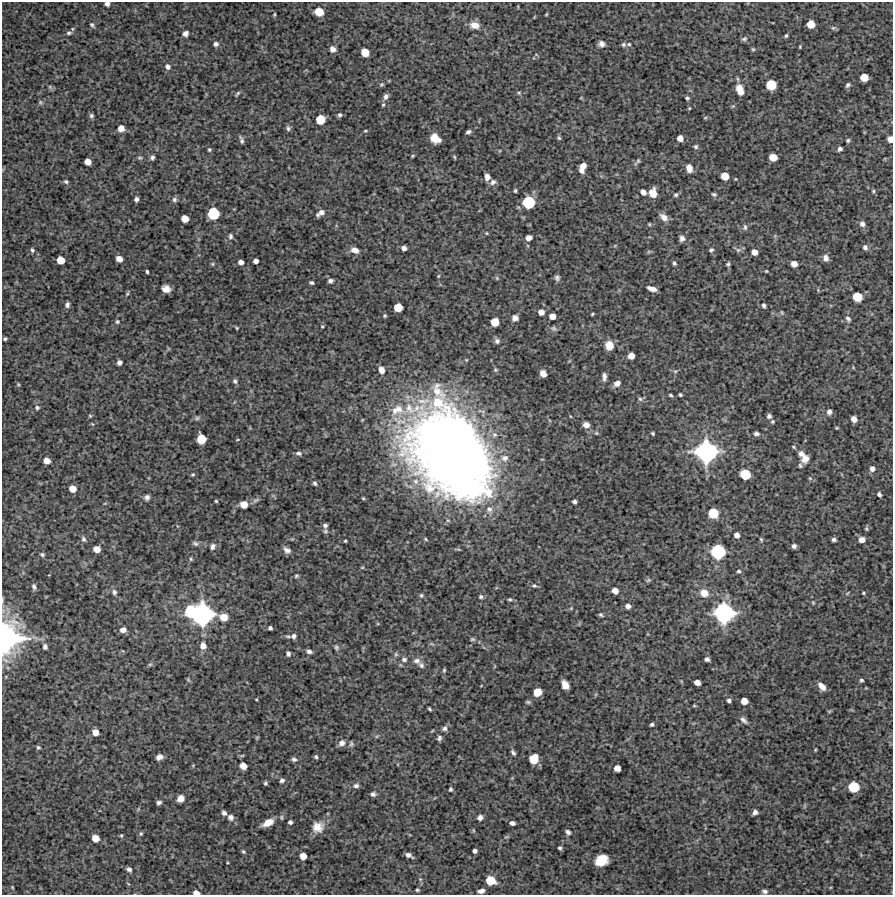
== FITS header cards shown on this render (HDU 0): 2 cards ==
NAXIS1  =                  891 /Length X axis
NAXIS2  =                  893 /Length Y axis

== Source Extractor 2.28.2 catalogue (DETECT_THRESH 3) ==
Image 891 x 893 px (HDU 0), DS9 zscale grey, 1 PNG px = 1 image px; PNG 895 x 897 px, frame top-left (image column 1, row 893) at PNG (2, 2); no overlay
Background 4120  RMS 220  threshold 656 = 3 sigma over >= 5 px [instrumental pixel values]
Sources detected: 292; all 292 listed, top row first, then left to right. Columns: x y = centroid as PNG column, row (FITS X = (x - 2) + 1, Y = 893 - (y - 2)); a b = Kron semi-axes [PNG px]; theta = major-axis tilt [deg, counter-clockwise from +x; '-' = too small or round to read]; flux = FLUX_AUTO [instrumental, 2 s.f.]
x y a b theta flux
107 4 4 4 - 5.0e+04
319 12 6 6 - 2.9e+05
274 14 5 3 - 1.6e+04
546 14 3 2 - 1.1e+04
811 24 6 6 - 2.3e+05
92 25 6 4 -53 2.6e+04
475 25 11 8 -11 1.4e+05
833 28 6 5 - 2.4e+04
69 33 8 5 9 3.7e+04
185 34 6 5 - 5.9e+04
786 36 4 3 - 1.9e+04
744 39 8 5 20 3.0e+04
216 44 5 5 - 5.1e+04
602 44 6 6 - 6.3e+04
623 44 6 6 - 2.9e+04
629 44 5 4 - 1.9e+04
800 47 4 2 - 1.1e+04
333 49 5 5 - 7.4e+04
753 49 5 4 - 1.7e+04
365 52 6 6 - 2.2e+05
168 67 7 6 - 5.4e+04
864 77 6 6 - 2.4e+05
381 84 6 5 - 2.1e+04
771 85 7 7 - 4.1e+05
848 85 5 4 - 3.2e+04
50 87 6 4 -47 2.4e+04
739 88 9 8 - 1.0e+05
740 92 7 6 - 1.1e+05
237 93 7 3 53 2.2e+04
519 93 5 4 - 1.9e+04
386 97 7 5 65 5.5e+04
687 98 4 3 - 2.7e+04
40 102 6 4 -48 2.1e+04
383 105 5 5 - 2.1e+04
689 108 4 3 - 1.2e+04
340 115 5 5 - 2.9e+04
91 116 5 5 - 3.2e+04
705 118 5 3 - 1.5e+04
320 119 7 6 - 3.2e+05
121 128 6 6 - 1.2e+05
288 128 8 5 -82 3.3e+04
365 131 4 3 - 1.5e+04
468 132 5 4 - 4.0e+04
435 138 9 7 -34 2.3e+05
559 138 5 5 - 2.4e+04
680 138 5 5 - 1.1e+05
890 139 5 4 - 1.1e+05
241 140 8 3 -71 3.7e+04
848 140 5 4 - 2.3e+04
696 147 6 5 - 2.9e+04
209 149 4 4 - 1.8e+04
840 149 4 4 - 4.5e+04
152 157 6 4 69 3.2e+04
454 157 5 4 - 1.7e+04
773 157 6 5 - 2.0e+05
140 158 6 4 6 2.1e+04
88 162 5 5 - 1.2e+05
637 162 10 4 49 3.1e+04
583 166 7 6 - 1.1e+05
689 168 9 6 -77 9.3e+04
581 170 6 6 - 5.2e+04
725 176 6 6 - 2.1e+05
487 177 7 6 - 7.5e+04
66 182 6 5 - 2.7e+04
493 182 9 7 25 5.6e+04
515 191 4 3 - 2.1e+04
873 191 5 4 - 1.9e+04
643 192 5 4 - 8.1e+04
653 193 8 6 -87 1.5e+05
714 194 6 4 -18 2.6e+04
676 195 6 5 - 2.7e+04
136 199 4 4 - 4.8e+04
174 200 6 6 - 3.5e+04
528 202 8 8 - 7.1e+05
321 213 9 5 35 8.3e+04
213 214 8 8 - 6.0e+05
664 217 11 7 -42 8.6e+04
185 219 6 5 - 1.6e+05
649 224 4 4 - 1.5e+04
862 224 7 6 - 5.4e+04
745 227 8 5 -88 3.2e+04
486 233 4 4 - 1.4e+04
230 236 7 6 - 3.3e+04
528 238 5 5 - 8.8e+04
682 238 6 6 - 5.5e+04
865 247 7 6 - 4.5e+04
404 248 5 4 - 6.1e+04
32 250 6 5 - 3.1e+04
355 250 9 6 -18 1.1e+05
711 250 6 5 - 2.7e+04
738 250 7 5 43 3.4e+04
754 252 5 5 - 1.2e+05
826 258 8 6 -72 6.6e+04
119 259 5 5 - 1.1e+05
60 260 6 5 - 2.2e+05
256 261 4 4 - 6.2e+04
241 262 5 4 - 7.2e+04
674 263 5 4 - 2.6e+04
212 264 5 5 - 1.7e+04
728 264 5 4 - 2.5e+04
794 264 5 5 - 1.0e+05
766 271 3 3 - 1.4e+04
147 272 3 3 - 2.8e+04
557 278 7 6 - 3.9e+04
330 281 5 4 - 4.8e+04
311 283 4 3 - 2.6e+04
166 289 7 6 - 1.2e+05
652 289 8 4 -16 9.3e+04
127 294 7 4 54 2.1e+04
857 297 7 6 - 3.3e+05
67 305 6 5 - 4.1e+04
764 305 6 4 -73 2.7e+04
398 307 6 6 - 2.7e+05
541 312 6 6 - 8.7e+04
782 313 7 4 -59 1.9e+04
592 314 3 2 - 1.6e+04
385 316 4 4 - 2.0e+04
552 316 5 5 - 1.3e+05
515 318 6 5 - 7.3e+04
848 319 7 5 -49 4.2e+04
117 322 6 6 - 2.7e+04
495 322 6 6 - 2.5e+05
237 328 4 3 - 1.5e+04
554 328 10 6 -19 3.8e+04
5 339 4 3 - 2.3e+04
497 341 7 6 - 4.3e+04
609 345 8 8 - 1.9e+05
631 356 5 5 - 1.4e+05
119 362 5 4 - 6.0e+04
381 370 7 6 - 9.1e+04
675 371 6 3 -16 2.0e+04
543 373 6 5 - 9.9e+04
604 376 10 5 89 5.8e+04
235 381 7 5 -61 3.3e+04
617 383 8 6 34 8.2e+04
18 384 5 4 - 1.6e+04
670 395 5 3 - 2.1e+04
680 395 4 3 - 2.1e+04
640 399 6 6 - 3.1e+04
37 408 6 6 - 3.2e+04
829 412 7 5 73 4.9e+04
90 416 5 4 - 1.7e+04
769 416 5 4 - 4.1e+04
197 418 6 6 - 2.9e+04
854 419 5 5 - 9.8e+04
772 421 5 5 - 2.0e+04
586 425 8 7 - 8.4e+04
596 433 5 5 - 1.9e+04
652 433 3 3 - 2.1e+04
756 434 6 5 - 4.1e+04
201 439 7 6 - 3.3e+05
237 440 4 2 - 1.1e+04
446 449 81 57 -56 1.9e+07
706 452 16 15 - 2.3e+06
299 453 8 5 -6 4.4e+04
801 454 8 7 - 6.7e+04
505 458 11 9 -1 1.0e+05
805 459 9 7 50 1.0e+05
47 461 5 5 - 1.1e+05
800 466 6 5 - 2.3e+04
872 469 6 6 - 6.6e+04
193 474 5 4 - 1.9e+04
745 474 7 7 - 4.4e+05
462 477 32 11 -25 1.5e+06
810 478 5 5 - 1.9e+04
315 483 6 5 - 2.7e+04
72 489 6 5 - 1.6e+05
879 494 5 4 - 3.7e+04
147 497 6 6 - 5.2e+04
256 500 11 4 21 3.7e+04
216 501 3 3 - 1.6e+04
574 501 4 3 - 3.3e+04
105 503 5 3 - 1.4e+04
244 504 6 6 - 1.7e+05
489 509 10 8 -34 8.7e+04
713 513 7 7 - 4.3e+05
325 525 5 5 - 3.7e+04
866 529 6 5 - 2.1e+04
325 531 6 5 - 2.8e+04
737 535 5 4 - 7.8e+04
83 539 8 6 -66 4.0e+04
761 539 6 4 -63 1.8e+04
834 539 4 4 - 3.9e+04
862 540 6 6 - 1.0e+05
345 541 3 3 - 1.5e+04
195 543 9 6 -32 3.6e+04
794 546 5 5 - 4.3e+04
212 547 8 6 62 5.1e+04
97 549 6 5 - 1.3e+05
287 550 9 6 -37 6.6e+04
718 552 9 9 - 1.0e+06
42 554 6 5 - 3.0e+04
191 559 5 4 - 2.0e+04
739 571 5 4 - 2.3e+04
296 576 5 5 - 2.1e+04
648 580 7 5 21 2.3e+04
534 586 7 4 -12 2.8e+04
34 587 8 5 -75 3.8e+04
615 591 5 5 - 1.2e+05
114 592 7 6 - 4.2e+04
704 593 9 8 - 1.6e+05
863 593 4 3 - 1.7e+04
421 595 6 5 - 2.5e+04
481 597 5 5 - 2.8e+04
510 599 6 5 - 2.3e+04
813 603 5 4 - 1.6e+04
628 606 5 5 - 5.9e+04
191 611 9 8 - 6.9e+05
724 613 14 14 - 1.9e+06
202 614 15 14 - 2.4e+06
601 615 6 5 - 2.4e+04
224 617 9 7 -15 2.0e+05
270 628 4 4 - 3.3e+04
123 630 6 5 - 8.2e+04
294 636 8 7 - 5.7e+04
7 638 26 22 80 2.3e+06
472 639 7 5 -13 2.7e+04
203 646 7 6 - 1.0e+05
45 647 7 6 - 3.8e+04
336 647 7 6 - 2.9e+04
309 651 6 5 - 4.3e+04
288 653 5 4 - 4.5e+04
396 654 7 6 - 2.7e+04
404 659 8 7 - 4.4e+04
707 659 4 4 - 4.9e+04
417 661 10 8 -8 6.6e+04
150 664 6 4 1 2.0e+04
421 665 9 7 -52 4.9e+04
444 670 6 4 75 1.9e+04
188 679 7 4 -59 1.8e+04
861 680 4 4 - 2.6e+04
697 682 5 5 - 1.3e+05
565 685 8 6 -63 1.4e+05
822 686 8 5 -50 1.2e+05
537 692 6 6 - 2.4e+05
256 699 4 2 - 1.1e+04
729 701 4 4 - 3.4e+04
744 701 5 5 - 1.6e+05
528 702 7 4 -1 2.4e+04
694 706 5 3 - 1.4e+04
429 709 4 2 - 2.0e+04
743 720 11 6 -48 5.2e+04
652 724 4 3 - 2.9e+04
445 728 8 7 - 4.7e+04
95 732 5 5 - 1.3e+05
257 737 6 3 18 1.4e+04
439 738 6 5 - 3.5e+04
342 743 8 7 - 7.7e+04
351 744 6 6 - 2.8e+04
38 747 4 4 - 2.4e+04
815 750 5 3 - 1.3e+04
513 752 6 4 -57 3.5e+04
159 757 6 5 - 7.3e+04
316 757 4 3 - 2.3e+04
294 759 6 5 - 3.8e+04
534 759 7 6 - 3.8e+05
243 766 6 5 - 1.3e+05
617 768 5 5 - 1.3e+05
282 780 6 5 - 3.5e+04
265 783 4 3 - 2.4e+04
356 786 7 6 - 3.8e+04
853 787 8 7 - 4.8e+05
450 789 5 4 - 2.1e+04
373 794 6 5 - 4.1e+04
180 798 6 5 - 1.1e+05
159 803 4 4 - 3.6e+04
755 812 5 4 - 5.8e+04
224 813 5 5 - 4.4e+04
231 817 7 7 - 5.9e+04
480 818 5 5 - 6.4e+04
290 822 4 4 - 3.8e+04
268 823 10 6 27 1.8e+05
512 823 5 4 - 4.6e+04
318 827 14 13 - 1.7e+05
473 830 5 3 - 1.3e+04
568 832 6 4 -45 3.8e+04
141 834 5 4 - 2.0e+04
121 835 5 4 - 1.6e+04
95 838 6 5 - 1.7e+05
560 848 4 3 - 2.7e+04
243 851 5 4 - 2.3e+04
475 851 4 4 - 4.0e+04
409 855 7 4 -28 5.5e+04
303 856 5 5 - 1.6e+05
601 860 11 9 28 3.1e+05
129 869 5 4 - 4.4e+04
490 880 7 6 - 3.3e+05
12 887 5 3 - 1.2e+04
417 890 3 3 - 1.9e+04
481 891 6 4 14 5.8e+04
765 891 6 4 -8 4.2e+04
196 893 5 4 - 9.8e+04
At the frame edge (FLAGS 8, measured only in part): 4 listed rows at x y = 107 4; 890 139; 7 638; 196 893